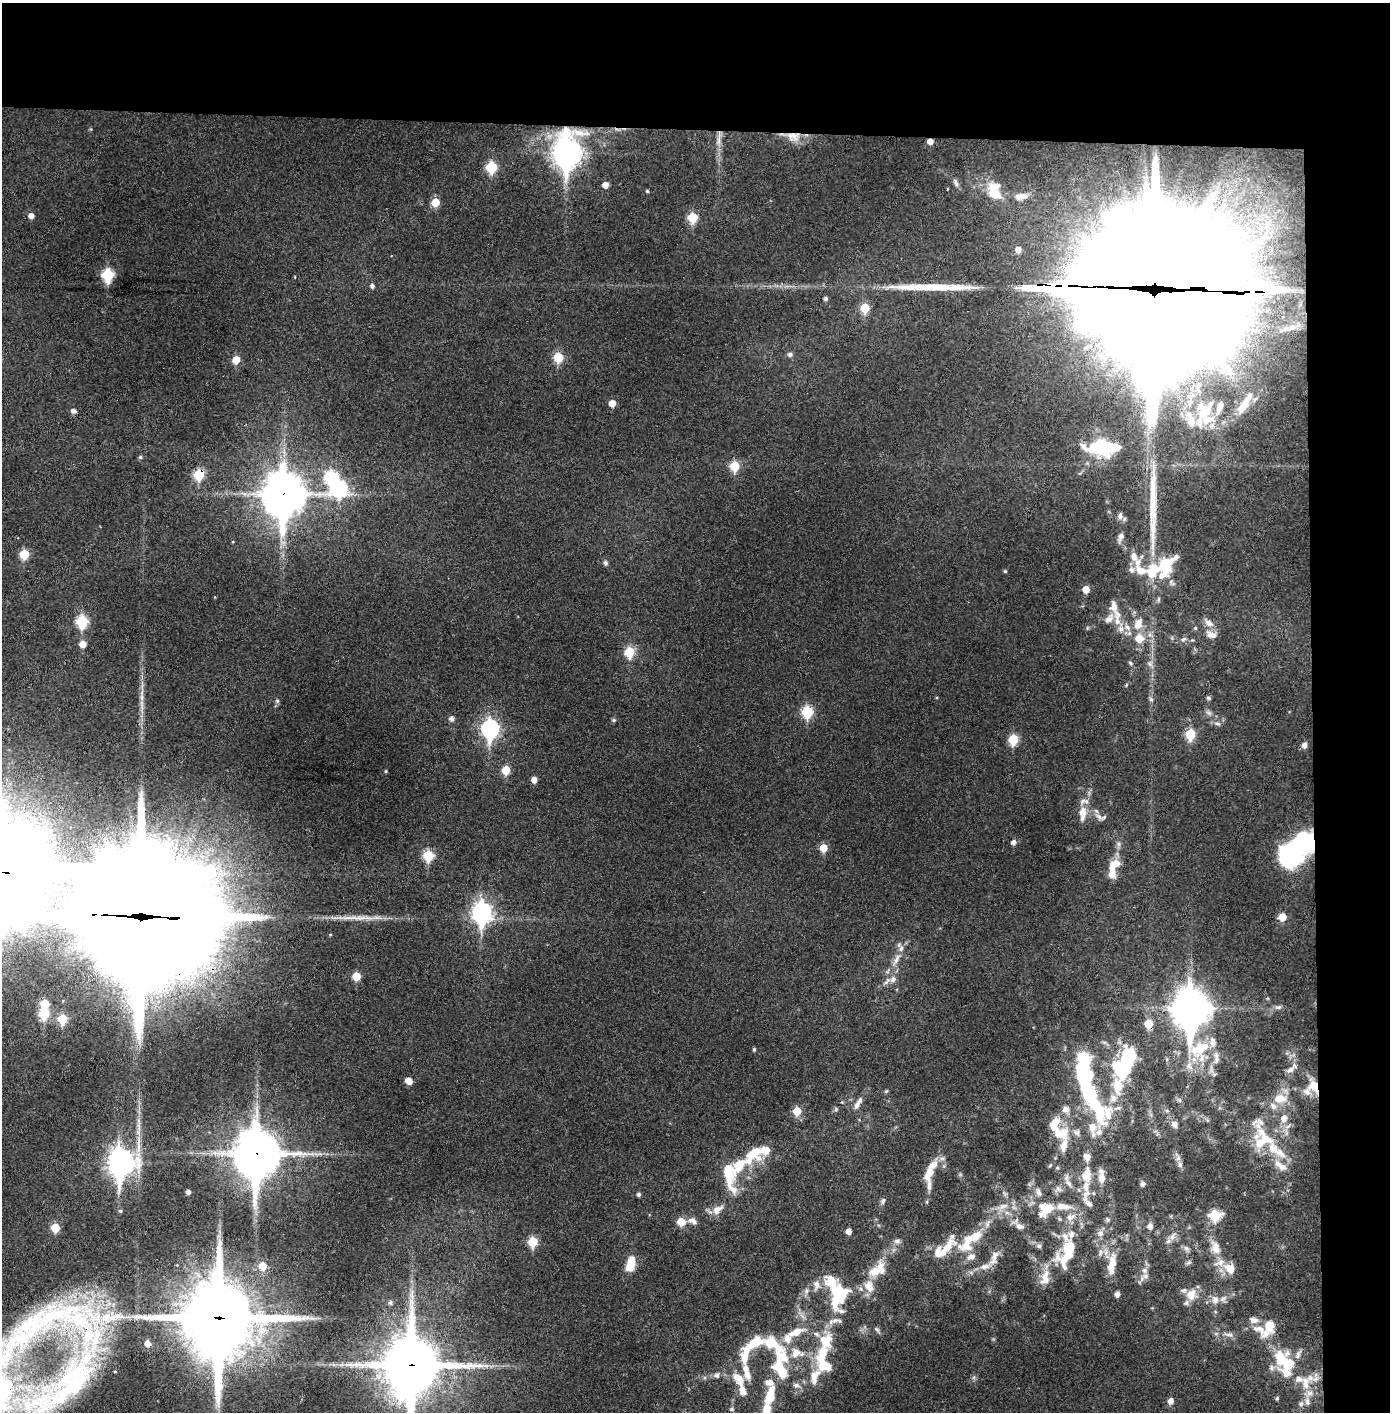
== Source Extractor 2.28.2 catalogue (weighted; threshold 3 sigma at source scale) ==
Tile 3 of 3 x 3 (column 3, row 1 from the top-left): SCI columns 2858-4245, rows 2825-4234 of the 4323 x 4241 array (HDU 1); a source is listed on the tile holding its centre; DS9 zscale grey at full resolution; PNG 1392 x 1414 px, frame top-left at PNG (2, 3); no overlay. Shown black and unused: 14% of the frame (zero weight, under 3 of 4 exposures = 6% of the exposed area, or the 3 px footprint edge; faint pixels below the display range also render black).
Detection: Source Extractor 2.28.2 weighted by HDU 2 'WHT'; one run over the whole footprint, this tile lists its part. Background 0.0472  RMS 0.0056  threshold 0.0254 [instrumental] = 3 sigma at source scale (4.5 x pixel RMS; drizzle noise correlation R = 1.50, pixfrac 1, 0.05/0.05 arcsec/px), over >= 5 px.
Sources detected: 279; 14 inside a brighter object's white glare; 3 long thin detections or spike segments (spike, bleed or trail) — not listed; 73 inside a brighter listed object's ellipse — not listed separately; the other 189 listed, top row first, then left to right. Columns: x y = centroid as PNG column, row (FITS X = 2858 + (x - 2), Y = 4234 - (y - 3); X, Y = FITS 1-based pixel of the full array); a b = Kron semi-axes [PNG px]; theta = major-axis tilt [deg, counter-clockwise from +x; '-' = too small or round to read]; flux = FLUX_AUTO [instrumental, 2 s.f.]
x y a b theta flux
793 136 20 13 -8 8.7
719 139 29 4 87 5.4
930 141 5 5 - 3.8
567 153 14 10 86 580
491 167 6 6 - 28
956 182 13 5 -68 1.9
605 185 5 5 - 4.2
647 191 4 4 - 0.74
995 194 16 10 -23 10
1021 196 19 9 7 5.2
435 202 6 6 - 11
31 216 6 5 - 3
693 218 6 6 - 22
1018 250 5 5 - 3.5
108 275 7 6 - 42
1051 285 15 5 5 420
372 286 5 5 - 1.7
1255 292 38 15 -8 1300
1151 296 84 75 -86 33000
826 299 4 4 - 1.4
865 308 6 5 - 17
790 354 6 5 - 1.8
558 357 6 6 - 21
236 360 6 5 - 8.5
612 403 5 5 - 5.6
1244 403 33 9 56 10
73 411 6 5 - 2
1204 412 23 17 50 19
1094 447 34 24 -15 24
140 457 5 4 - 0.94
734 466 6 6 - 18
199 475 6 6 - 27
339 488 10 9 - 77
283 494 17 14 90 1600
1120 516 11 7 -86 2.3
1121 537 11 6 72 2.4
24 554 6 6 - 18
1134 556 13 8 -70 4.7
605 563 6 5 - 1.5
1165 563 40 11 32 17
1132 570 10 7 -58 2.3
1005 571 5 4 - 0.65
1086 589 5 5 - 6.3
1109 618 14 8 43 3.8
1117 619 27 8 -85 7
82 621 7 6 - 39
1209 623 13 8 -32 4
1138 624 17 11 69 7.5
1195 628 5 4 - 0.78
1211 635 16 9 -28 4.5
1139 638 12 11 - 8.4
1183 639 8 5 26 1.5
83 644 6 6 - 5.2
629 652 7 6 - 21
1130 663 7 4 -30 0.94
1126 685 6 3 71 0.59
1208 698 6 5 - 0.9
1151 699 7 5 -66 1.2
277 701 6 5 - 1.1
142 708 14 4 88 3.1
807 712 7 6 - 38
452 719 6 5 - 2.2
614 720 6 4 -14 0.99
1217 723 10 4 -11 1.4
490 729 9 7 88 150
1190 734 7 6 - 23
1013 739 6 6 - 23
1304 745 6 5 - 2.8
506 770 6 6 - 11
386 771 4 4 - 0.61
534 780 5 5 - 3.8
1083 813 18 8 85 6.5
1098 816 10 6 -36 2.5
1013 842 5 5 - 2.2
823 848 6 6 - 8.9
1296 850 34 17 43 120
428 855 6 6 - 28
1112 869 17 8 -77 5.4
482 913 10 8 -90 230
139 917 55 36 -3 31000
1282 917 6 6 - 8.8
896 959 19 6 63 5
356 976 6 6 - 11
893 979 11 8 50 3.5
45 1004 6 6 - 14
1278 1007 10 5 7 1.7
1191 1008 19 12 -85 1100
44 1014 7 6 - 25
62 1019 6 6 - 20
1148 1024 6 6 - 11
1213 1042 13 9 -81 4.6
754 1049 5 4 - 0.69
1216 1058 18 6 -87 3.6
1189 1066 12 8 -49 4.1
1124 1068 19 18 - 34
1292 1068 20 6 40 2.9
408 1081 6 5 - 5.1
1118 1086 35 16 82 19
1314 1086 17 12 -62 8.9
886 1091 5 5 - 0.66
1280 1098 20 11 7 8.5
1179 1100 7 5 -45 1.3
1094 1103 71 19 -59 54
857 1105 12 7 68 2.7
836 1109 6 5 - 0.93
1066 1109 10 9 - 3
797 1111 6 5 - 13
1174 1124 11 8 -66 2.6
1060 1133 22 14 15 11
1263 1139 34 32 -90 31
753 1153 28 19 48 18
256 1154 18 15 -89 2000
120 1162 12 10 88 430
1180 1164 8 6 -88 1.9
929 1172 24 11 67 8.9
728 1174 36 11 -77 22
1087 1175 21 13 83 12
1101 1177 17 7 -86 5.7
1068 1183 12 6 -47 2.9
1143 1183 6 5 - 1.6
1058 1189 9 7 -36 2.1
188 1192 4 4 - 1.9
1038 1192 12 6 -70 2.4
639 1194 5 4 - 1.3
883 1201 9 6 72 1.5
1088 1202 19 7 -47 4.1
1003 1206 16 7 20 5
1046 1209 19 17 22 13
717 1210 17 9 39 5.5
120 1211 5 4 - 0.73
1007 1213 7 4 -19 1.4
1215 1215 7 6 - 28
693 1221 12 7 -23 3.4
681 1222 7 6 - 9.5
1020 1226 13 8 -15 3.3
1150 1226 6 6 - 2.7
55 1228 6 6 - 14
849 1231 5 4 - 3.7
1100 1233 10 8 30 2.7
976 1235 18 11 41 10
1172 1236 12 7 58 3.3
897 1241 9 7 1 2
533 1242 6 6 - 20
947 1246 36 12 57 12
1039 1246 6 6 - 1.3
1186 1248 8 7 - 1.9
1215 1248 20 13 -74 7.9
1100 1252 8 4 83 1.5
1067 1253 45 19 68 28
995 1255 18 10 71 5.2
971 1257 13 8 24 3.5
1189 1262 8 4 31 1.2
631 1263 17 8 76 12
1112 1265 29 10 81 10
263 1266 7 7 - 7.4
1230 1268 15 11 -43 8.7
877 1269 26 14 35 13
1144 1270 8 8 - 2.7
816 1284 12 9 -88 3.8
806 1291 6 6 - 1.5
839 1294 28 17 83 35
1117 1294 5 4 - 2.6
1191 1294 16 12 71 8.4
1215 1299 11 10 - 4.1
390 1303 6 6 - 1.4
49 1318 122 35 15 120
219 1318 26 24 -87 5800
1253 1320 12 8 -10 3.5
1269 1326 17 13 -80 11
877 1329 9 4 -35 1.2
796 1332 23 8 22 9.2
1228 1334 15 4 -4 2.4
754 1343 30 10 35 18
796 1353 13 12 - 6.3
822 1355 28 15 68 17
1288 1364 43 22 -44 38
411 1366 23 19 86 3400
780 1369 40 15 -74 25
747 1372 25 8 -73 6.9
717 1375 8 6 45 1.5
738 1378 19 10 -50 8.2
8 1384 56 18 -41 54
66 1386 120 37 38 140
770 1396 22 9 75 15
1277 1398 4 4 - 0.9
1171 1401 6 5 - 3.6
1307 1402 11 6 -85 2.4
1301 1404 7 6 - 1.4
732 1409 6 5 - 0.8
Overlapping masked pixels (flux is a lower limit): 18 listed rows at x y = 793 136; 719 139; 930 141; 567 153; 1051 285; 1255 292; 1151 296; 199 475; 283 494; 1296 850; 139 917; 1148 1024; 1314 1086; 256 1154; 49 1318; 219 1318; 411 1366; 66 1386
Isophote crosses this tile's border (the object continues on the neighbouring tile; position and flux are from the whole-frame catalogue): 3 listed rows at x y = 411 1366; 8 1384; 66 1386